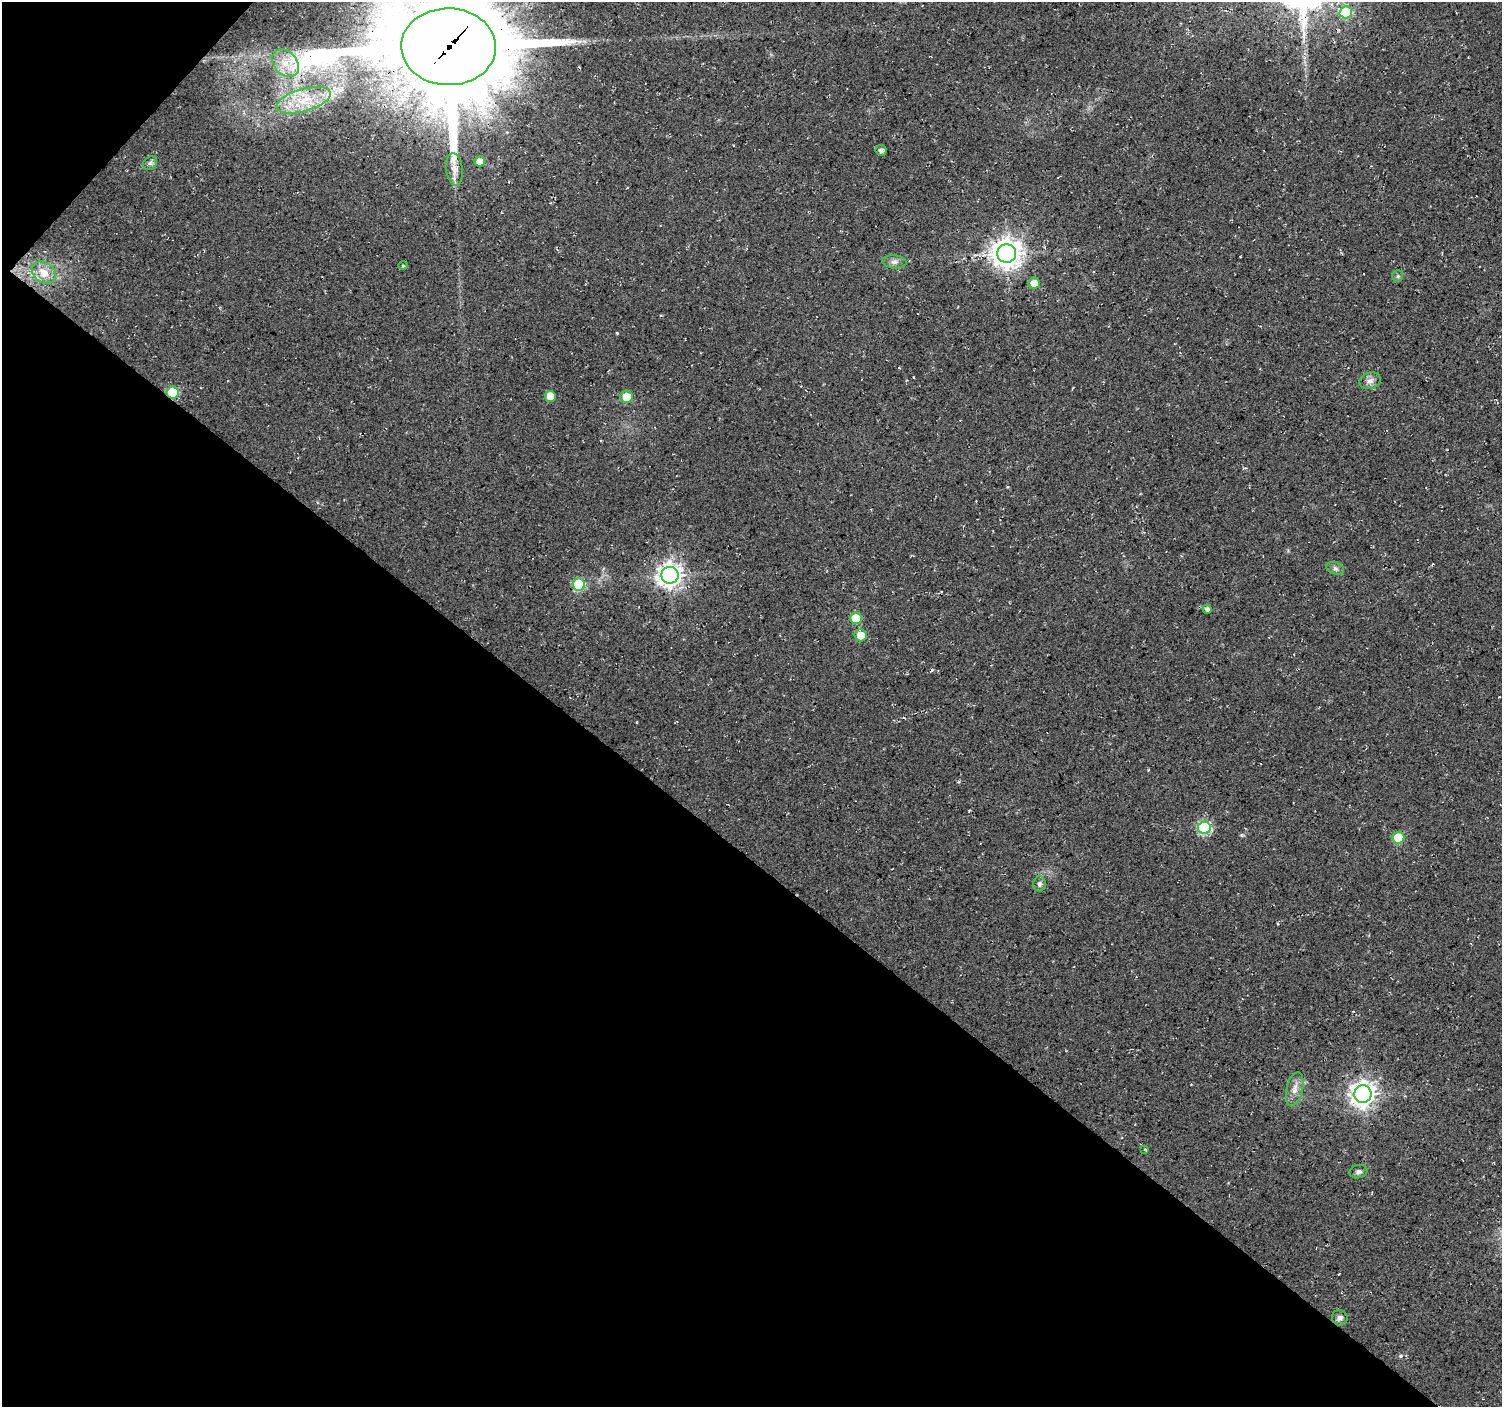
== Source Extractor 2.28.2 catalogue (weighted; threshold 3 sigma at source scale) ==
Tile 9 of 4 x 4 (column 1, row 3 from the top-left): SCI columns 7-1506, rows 1641-3045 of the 6008 x 6025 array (HDU 1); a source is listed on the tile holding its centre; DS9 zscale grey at full resolution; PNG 1504 x 1409 px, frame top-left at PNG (2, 2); each listed source drawn as its Kron ellipse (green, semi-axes under 4 px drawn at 4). Shown black and unused: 41% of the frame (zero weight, under 3 of 4 exposures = <1% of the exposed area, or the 3 px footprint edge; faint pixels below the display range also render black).
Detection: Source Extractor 2.28.2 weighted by HDU 2 'WHT'; one run over the whole footprint, this tile lists its part. Background 0.0552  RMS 0.0068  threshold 0.0305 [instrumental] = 3 sigma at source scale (4.5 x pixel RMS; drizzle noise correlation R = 1.50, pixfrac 1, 0.0396/0.0396 arcsec/px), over >= 5 px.
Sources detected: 32; all 32 listed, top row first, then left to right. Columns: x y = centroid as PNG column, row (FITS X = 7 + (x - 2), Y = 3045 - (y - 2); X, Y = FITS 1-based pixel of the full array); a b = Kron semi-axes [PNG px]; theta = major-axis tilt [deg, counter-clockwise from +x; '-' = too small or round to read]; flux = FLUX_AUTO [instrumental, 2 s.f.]
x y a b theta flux
1346 12 6 6 - 37
448 47 47 38 -1 15000
285 63 15 11 -50 11
304 100 28 11 16 20
881 150 5 5 - 2.4
480 161 5 5 - 5.3
150 163 8 6 43 1.9
454 169 16 8 -83 5.7
1007 253 9 9 - 890
894 262 12 6 -5 3
403 266 4 3 - 0.75
44 272 13 10 -32 5.5
1398 276 6 5 - 1.2
1034 283 6 5 - 9.4
1370 381 11 8 18 3.6
173 393 6 6 - 29
550 396 5 5 - 9.5
626 397 6 6 - 11
1335 568 9 6 -18 1.9
670 575 8 8 - 510
579 585 6 6 - 47
1207 609 4 4 - 2.3
856 618 6 5 - 22
861 635 6 6 - 10
1204 828 6 6 - 70
1398 838 6 6 - 26
1039 884 7 6 - 2
1295 1089 17 8 77 5.6
1363 1094 9 8 - 550
1145 1149 3 3 - 0.68
1358 1172 9 6 13 2.3
1340 1318 8 7 - 2.6
Overlapping masked pixels (flux is a lower limit): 3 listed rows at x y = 448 47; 173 393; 670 575
Isophote crosses this tile's border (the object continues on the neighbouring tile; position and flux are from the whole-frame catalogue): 1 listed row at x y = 448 47